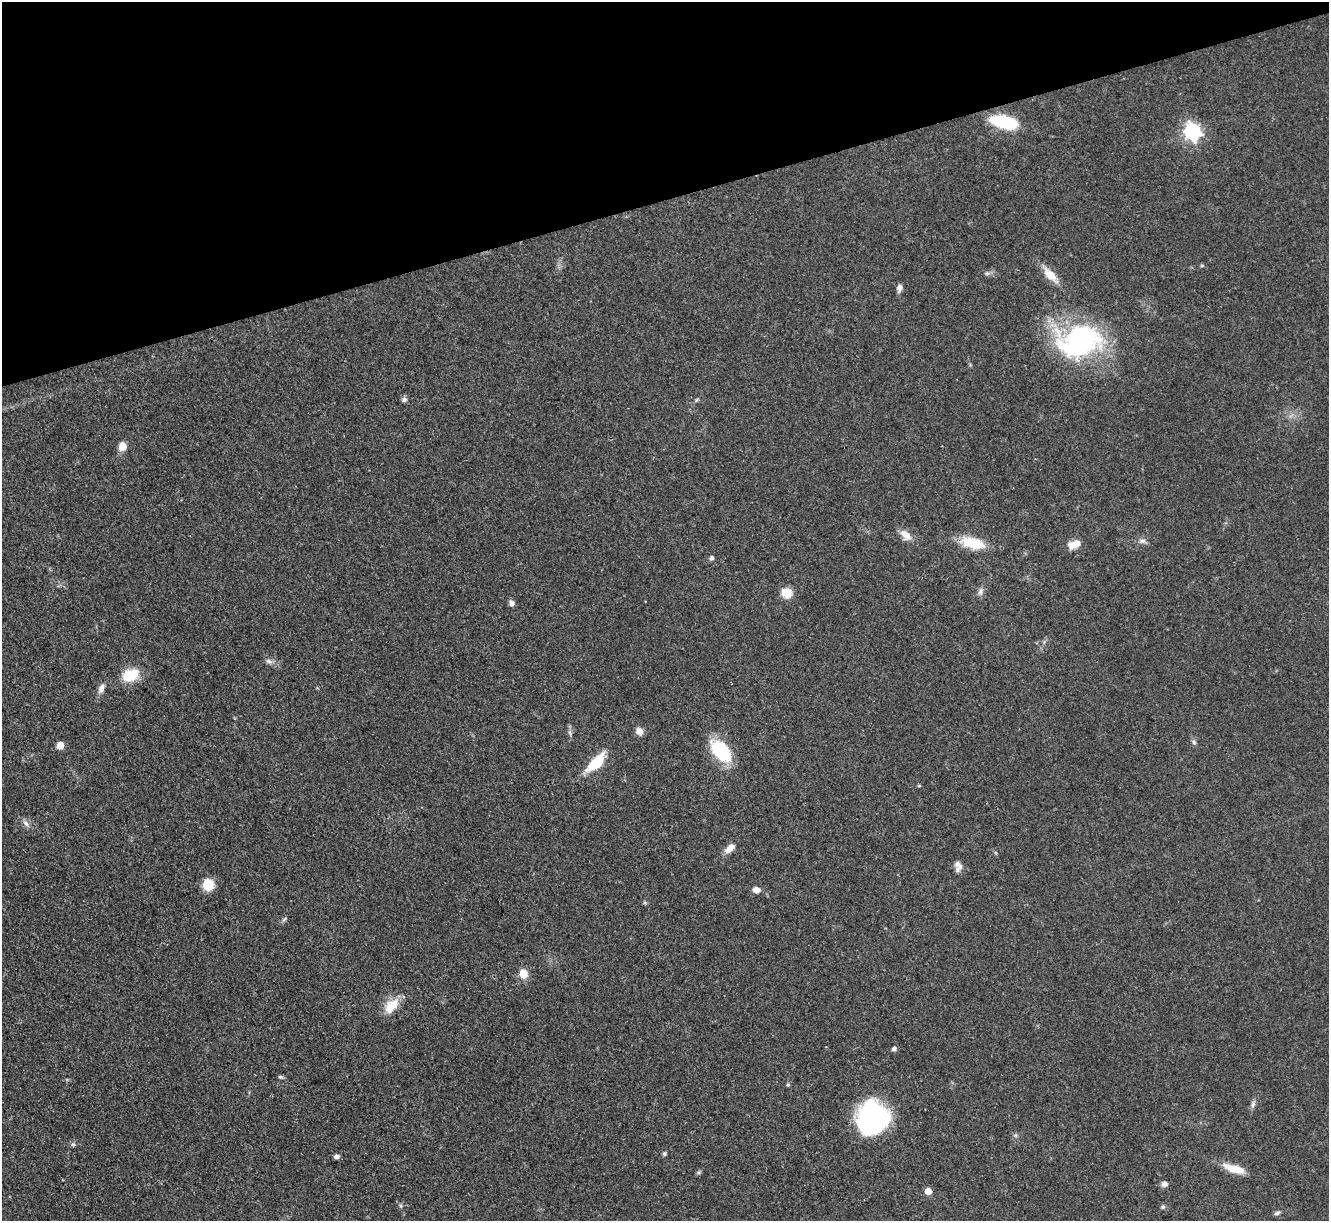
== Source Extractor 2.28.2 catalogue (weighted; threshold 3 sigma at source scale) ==
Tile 3 of 4 x 4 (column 3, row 1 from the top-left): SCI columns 2655-3981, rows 3927-5145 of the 5309 x 5293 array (HDU 1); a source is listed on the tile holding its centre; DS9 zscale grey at full resolution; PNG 1331 x 1223 px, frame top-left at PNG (2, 2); no overlay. Shown black and unused: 16% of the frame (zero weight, under 3 of 4 exposures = <1% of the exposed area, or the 3 px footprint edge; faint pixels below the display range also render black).
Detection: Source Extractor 2.28.2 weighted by HDU 2 'WHT'; one run over the whole footprint, this tile lists its part. Background 0.0855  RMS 0.0062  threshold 0.0281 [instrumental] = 3 sigma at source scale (4.5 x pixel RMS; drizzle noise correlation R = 1.50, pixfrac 1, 0.05/0.05 arcsec/px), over >= 5 px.
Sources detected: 51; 1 inside a brighter object's white glare — not listed; the other 50 listed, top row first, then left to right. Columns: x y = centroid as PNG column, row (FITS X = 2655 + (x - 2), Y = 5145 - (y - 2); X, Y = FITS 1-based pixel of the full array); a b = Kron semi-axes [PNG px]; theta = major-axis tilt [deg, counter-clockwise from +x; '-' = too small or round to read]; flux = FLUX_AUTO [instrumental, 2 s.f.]
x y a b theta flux
1004 122 27 11 -12 38
1192 132 7 7 - 210
1202 265 5 4 - 0.86
987 273 7 4 0 1.2
1050 275 25 10 -46 9.3
899 288 8 6 76 2.8
1079 341 58 39 11 100
404 400 7 6 - 1.8
696 400 6 4 70 0.82
122 446 9 8 - 6.1
906 535 16 9 -44 6.5
1143 541 8 6 0 2.2
972 543 33 14 -13 17
1074 544 16 9 21 6.9
712 558 5 4 - 2
980 591 11 6 73 2.3
786 593 10 9 - 11
512 603 7 6 - 2.3
269 661 10 5 -25 2.1
130 675 15 11 23 21
101 688 13 7 69 3.6
639 731 9 8 - 4
570 732 7 4 -89 1.4
1194 742 7 4 -88 1.3
60 745 5 5 - 12
721 752 29 14 -44 33
596 762 21 9 45 25
919 786 4 4 - 0.71
26 824 11 6 -43 2.6
729 849 14 7 41 5.2
958 866 13 9 -84 3.6
208 885 13 11 -81 11
756 890 7 6 - 4.2
284 919 8 3 45 1
524 973 9 8 - 8
391 1006 23 13 47 11
894 1049 5 5 - 2
281 1077 8 4 -26 1.1
788 1085 4 4 - 1.1
1253 1104 11 5 74 2.1
873 1118 31 29 54 95
73 1144 6 5 - 1.1
664 1154 6 5 - 1.1
337 1157 4 4 - 2.8
1235 1169 29 9 -17 12
1165 1184 8 7 - 2.6
928 1191 5 5 - 8
401 1206 6 4 -71 0.88
1163 1207 6 5 - 1.1
1277 1213 8 5 22 1.4